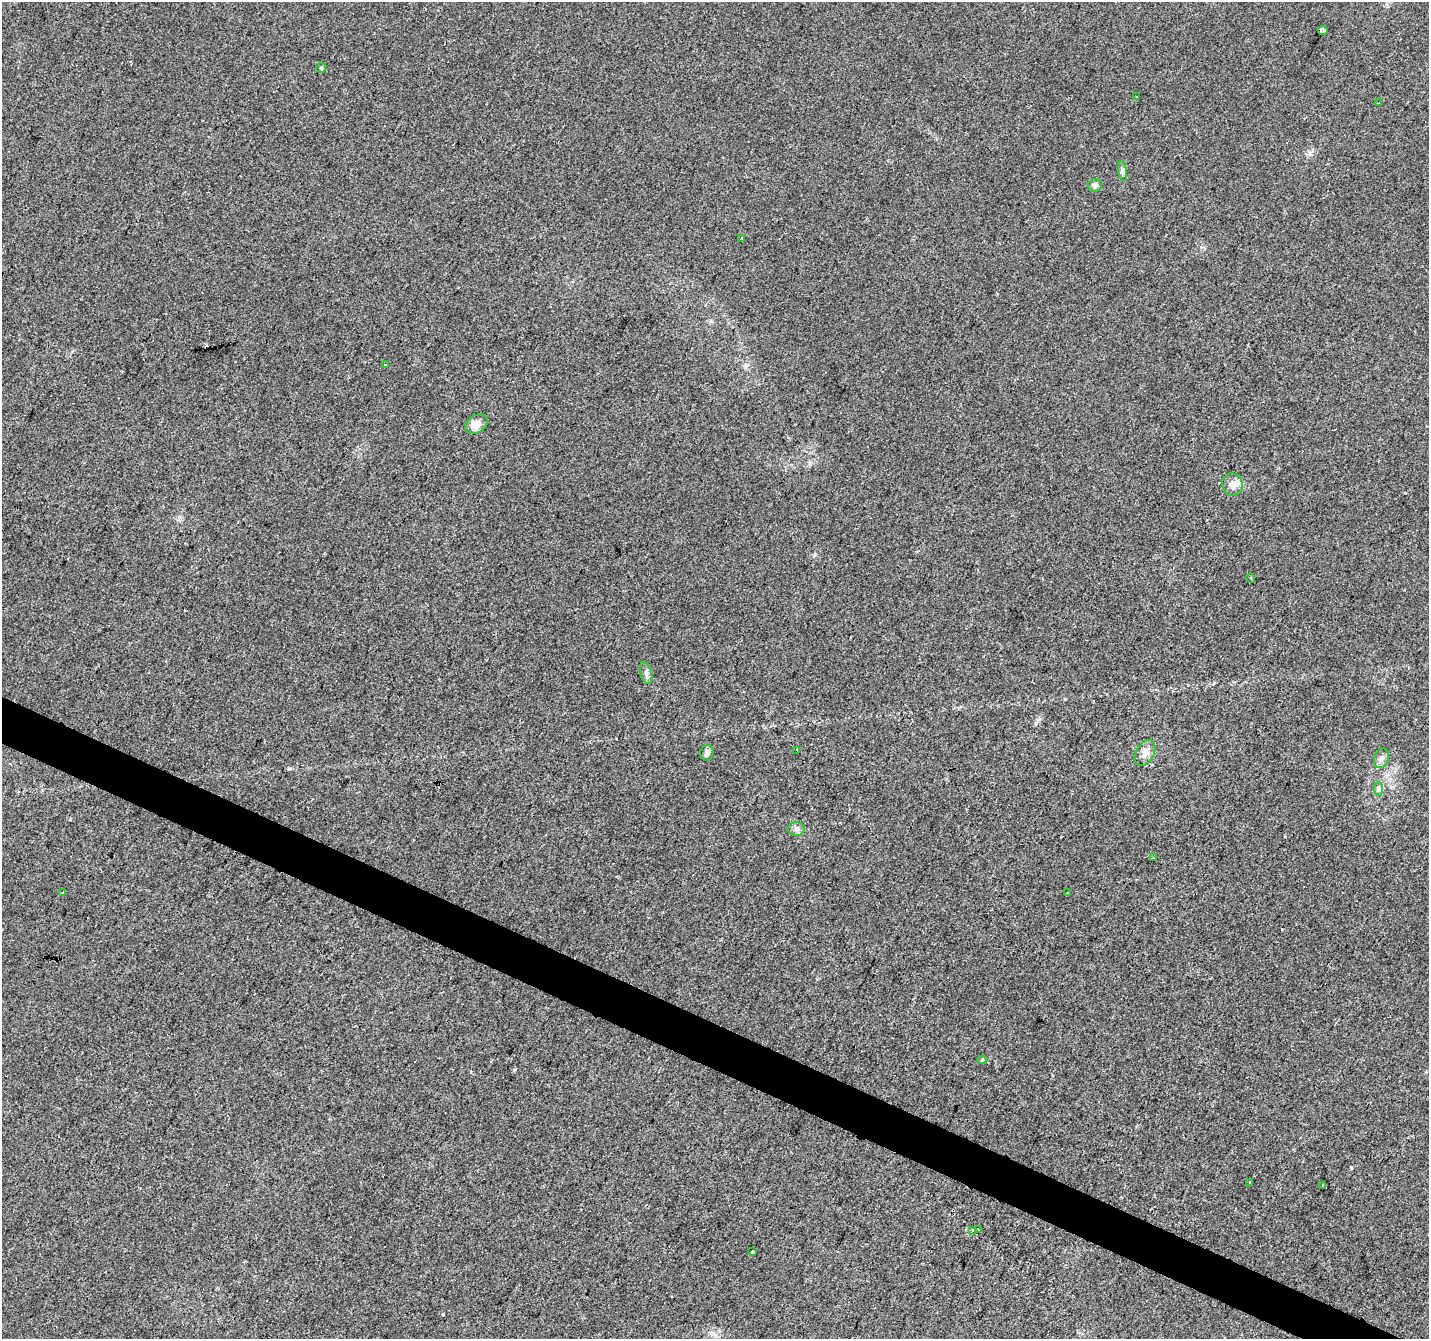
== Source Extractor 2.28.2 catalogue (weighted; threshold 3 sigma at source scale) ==
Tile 6 of 4 x 4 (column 2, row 2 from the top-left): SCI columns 1433-2859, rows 2945-4281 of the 5714 x 5821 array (HDU 1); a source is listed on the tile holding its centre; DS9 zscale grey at full resolution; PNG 1431 x 1341 px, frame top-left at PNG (2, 2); each listed source drawn as its Kron ellipse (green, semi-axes under 4 px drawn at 4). Shown black and unused: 3% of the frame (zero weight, under 2 of 3 exposures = <1% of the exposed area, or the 3 px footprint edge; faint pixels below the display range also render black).
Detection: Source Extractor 2.28.2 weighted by HDU 2 'WHT'; one run over the whole footprint, this tile lists its part. Background 0.00932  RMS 0.0047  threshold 0.0211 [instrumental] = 3 sigma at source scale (4.5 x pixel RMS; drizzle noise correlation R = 1.50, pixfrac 1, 0.0396/0.0396 arcsec/px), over >= 5 px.
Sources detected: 29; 2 cosmic-ray / hot-pixel residue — neither listed nor drawn; the other 27 listed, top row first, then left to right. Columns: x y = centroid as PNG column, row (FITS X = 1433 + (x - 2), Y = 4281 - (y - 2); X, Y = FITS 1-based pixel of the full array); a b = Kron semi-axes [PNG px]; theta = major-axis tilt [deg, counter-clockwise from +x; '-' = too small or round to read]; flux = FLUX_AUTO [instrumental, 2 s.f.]
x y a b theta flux
1323 30 5 4 - 9.7
321 68 5 5 - 0.78
1136 97 3 2 - 0.6
1379 103 3 3 - 1.1
1123 171 10 4 -79 1.2
1095 185 7 6 - 1.4
741 239 3 3 - 3.3
385 365 3 3 - 1.6
476 424 12 8 32 4.4
1233 485 11 10 - 3.7
1251 578 4 3 - 0.43
646 673 11 5 -73 1.6
797 750 4 3 - 1.1
707 753 8 6 78 1.7
1145 753 14 9 60 2.9
1381 758 10 7 70 2.2
1379 789 7 4 -90 0.96
796 829 8 7 - 1.6
1153 858 3 2 - 0.71
63 893 3 3 - 0.49
1067 893 3 2 - 0.4
982 1060 4 4 - 0.49
1250 1182 3 3 - 0.55
1323 1185 3 2 - 0.55
978 1229 3 2 - 1.6
972 1230 3 3 - 1.7
753 1251 3 3 - 1.4
Unlisted compact peaks at least as high as the median listed source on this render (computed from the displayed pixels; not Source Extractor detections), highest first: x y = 443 1314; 1310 153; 1405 493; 1351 1167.